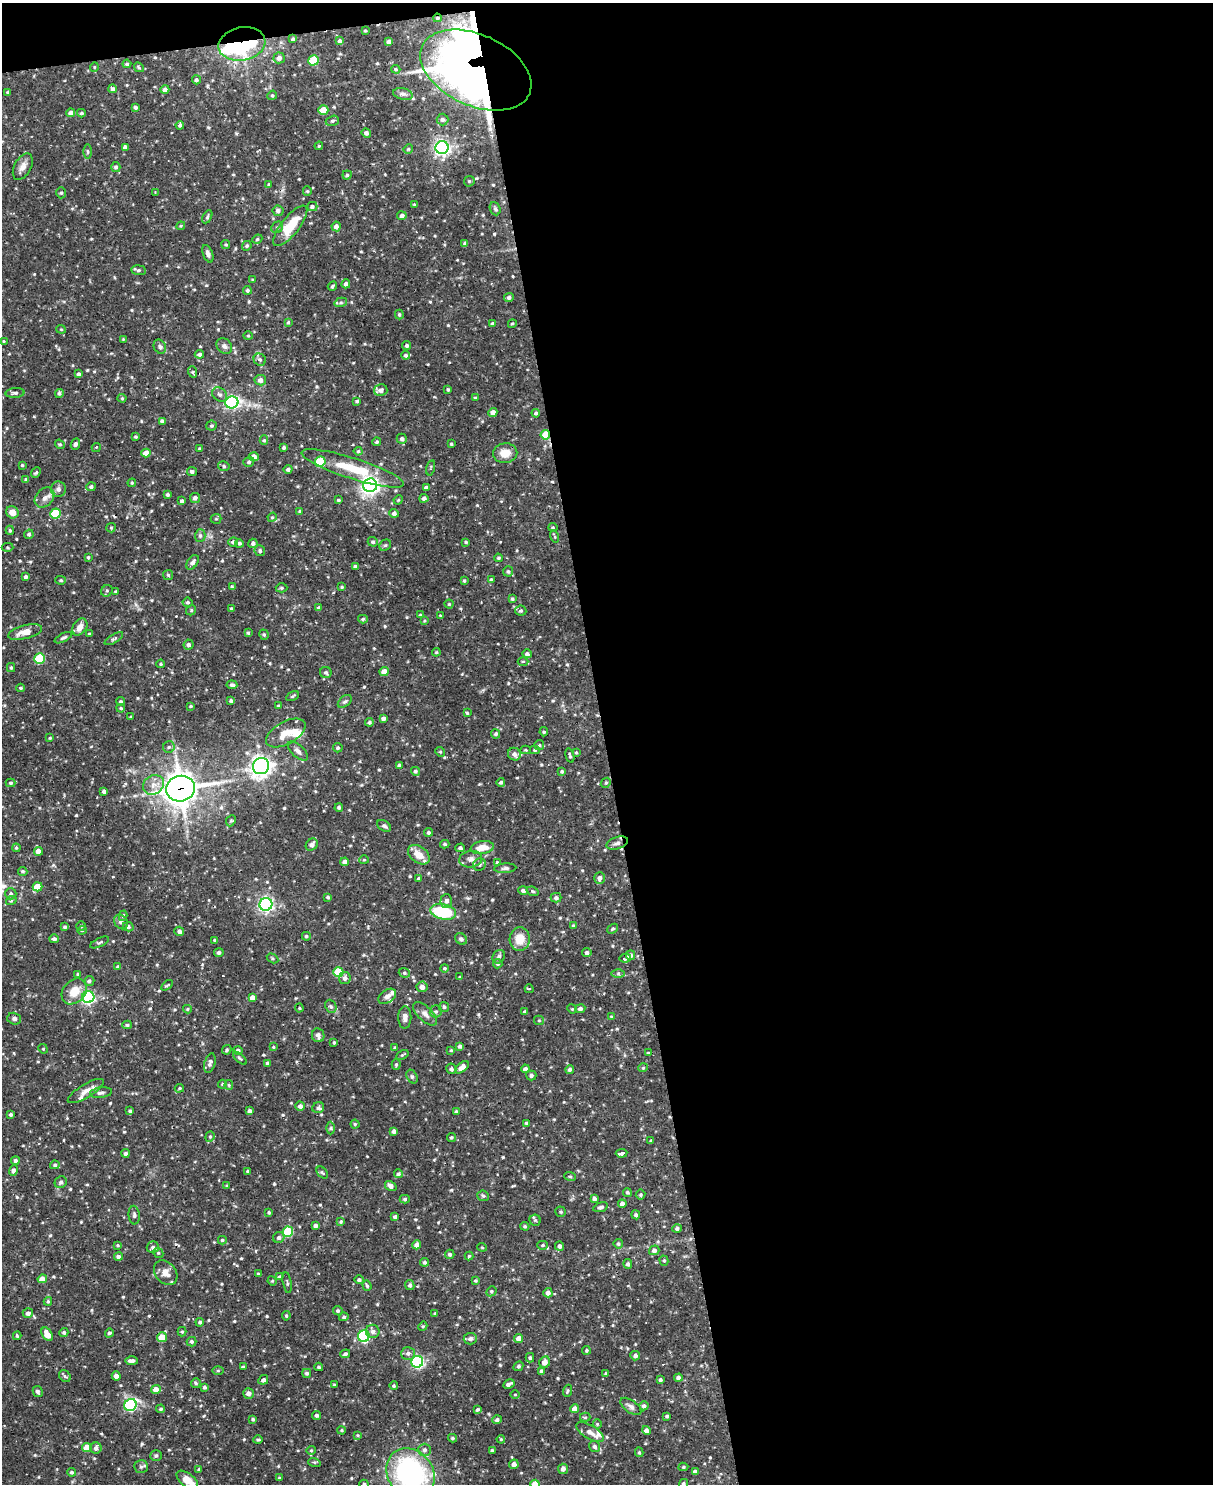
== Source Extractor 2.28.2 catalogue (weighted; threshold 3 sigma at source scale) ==
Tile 4 of 4 x 3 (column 4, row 1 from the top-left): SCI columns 3634-4844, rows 3210-4691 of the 4844 x 4825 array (HDU 1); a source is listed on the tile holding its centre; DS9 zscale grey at full resolution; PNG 1215 x 1486 px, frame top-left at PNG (2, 3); each listed source drawn as its Kron ellipse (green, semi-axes under 4 px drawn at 4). Shown black and unused: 51% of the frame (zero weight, under 2 of 3 exposures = <1% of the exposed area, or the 3 px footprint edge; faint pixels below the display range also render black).
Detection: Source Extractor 2.28.2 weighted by HDU 2 'WHT'; one run over the whole footprint, this tile lists its part. Background 0.0908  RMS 0.003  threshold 0.0137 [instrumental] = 3 sigma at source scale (4.5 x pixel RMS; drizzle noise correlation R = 1.50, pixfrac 1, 0.05/0.05 arcsec/px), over >= 5 px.
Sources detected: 636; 3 inside a brighter object's white glare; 6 cosmic-ray / hot-pixel residue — neither listed nor drawn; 11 inside a brighter listed object's ellipse — not listed separately; of the other 616, all 500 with FLUX_AUTO >= 0.321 (the completeness limit of this list) listed and drawn (116 fainter detections not listed), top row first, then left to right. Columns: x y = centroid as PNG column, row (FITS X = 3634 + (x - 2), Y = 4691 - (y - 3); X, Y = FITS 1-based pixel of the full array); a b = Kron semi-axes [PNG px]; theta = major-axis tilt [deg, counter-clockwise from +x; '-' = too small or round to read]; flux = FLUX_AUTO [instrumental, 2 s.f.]
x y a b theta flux
437 18 4 3 - 0.42
365 30 3 2 - 0.35
293 39 4 4 - 0.56
339 41 4 4 - 0.67
389 41 4 4 - 0.85
242 44 24 16 11 34
279 58 5 5 - 1.2
313 60 5 5 - 12
127 64 4 4 - 0.54
94 67 5 4 - 0.37
139 67 5 4 - 0.41
396 69 5 4 - 0.39
476 70 59 35 -24 300
196 80 4 4 - 0.75
113 89 4 4 - 0.77
165 90 4 4 - 1.1
8 92 4 4 - 0.45
403 94 10 6 -14 1
272 95 5 4 - 0.45
136 107 3 3 - 0.65
323 110 5 4 - 6.9
71 113 4 4 - 1.5
81 113 4 3 - 0.49
442 120 6 6 - 0.98
332 121 7 5 16 0.57
180 125 4 3 - 0.63
366 133 5 4 - 0.83
319 146 4 3 - 0.34
125 147 4 4 - 1.1
442 148 6 6 - 99
408 149 5 4 - 0.41
88 151 7 3 -90 0.46
23 167 14 8 62 1.9
116 167 5 4 - 0.73
347 175 4 4 - 0.54
469 181 6 5 - 0.45
269 184 4 3 - 0.4
307 191 5 4 - 0.39
155 192 3 3 - 0.38
61 193 5 5 - 0.53
414 204 4 3 - 0.36
312 207 5 4 - 0.81
495 209 7 5 -68 0.6
278 211 5 5 - 0.94
402 216 4 4 - 0.96
207 217 7 4 61 0.5
181 226 4 4 - 0.36
290 226 25 9 51 9
336 226 5 4 - 1.5
277 227 6 5 - 0.62
257 239 5 4 - 0.39
226 244 4 4 - 0.4
465 244 4 3 - 0.61
247 246 5 4 - 0.49
208 254 9 4 -68 1.1
139 270 7 5 -7 0.54
253 280 4 4 - 0.32
346 284 4 4 - 1.1
332 286 5 3 - 0.43
247 290 4 4 - 0.53
509 297 5 4 - 0.72
341 302 6 4 15 0.58
399 315 5 4 - 0.43
288 322 4 4 - 0.44
492 324 4 4 - 0.83
512 324 4 4 - 0.49
61 329 5 4 - 0.34
248 336 4 4 - 0.34
123 339 4 3 - 0.32
3 341 3 3 - 0.33
407 345 4 4 - 0.56
224 346 8 7 - 1.2
160 347 7 6 - 0.81
199 354 4 4 - 0.76
406 355 4 4 - 0.65
260 360 6 5 - 0.82
193 372 6 3 -72 0.42
79 374 4 3 - 0.72
260 380 6 5 - 1.4
381 390 7 6 - 1.6
448 390 4 3 - 0.41
15 393 9 5 3 0.79
59 393 4 4 - 0.63
220 394 8 6 -40 0.97
122 398 4 4 - 0.36
475 398 4 3 - 0.35
357 401 3 3 - 0.49
232 402 6 6 - 61
493 412 4 4 - 1.7
536 413 4 4 - 0.72
162 421 4 3 - 0.73
211 426 5 5 - 0.53
545 435 5 5 - 6.2
136 437 4 3 - 0.44
402 439 5 5 - 1
264 440 5 4 - 0.45
377 442 4 3 - 0.56
60 444 5 4 - 0.47
75 444 6 4 66 0.75
451 444 3 3 - 0.42
96 447 4 3 - 0.33
284 447 4 3 - 0.58
199 449 4 4 - 0.37
358 451 4 4 - 0.42
146 453 4 4 - 3.1
505 453 12 10 10 3.6
254 457 5 4 - 1.9
249 462 5 5 - 0.63
320 462 5 5 - 14
22 465 3 3 - 0.36
224 466 6 4 -16 0.59
353 468 53 10 -18 12
431 468 8 3 76 0.33
288 469 4 4 - 0.85
36 472 6 4 48 0.48
192 472 5 4 - 0.72
26 479 4 4 - 0.58
132 483 4 4 - 0.36
370 485 7 6 - 140
91 487 5 4 - 0.63
426 488 4 3 - 0.87
58 489 8 7 - 1.2
168 495 3 3 - 0.48
44 498 11 8 48 2
195 498 5 5 - 0.99
424 498 4 4 - 1
338 500 4 3 - 0.36
398 500 5 4 - 0.33
182 501 4 4 - 0.69
300 511 4 3 - 0.35
12 512 6 6 - 2.5
55 513 5 5 - 14
394 513 5 4 - 0.95
272 517 5 4 - 0.39
216 519 5 5 - 0.41
553 527 4 4 - 0.36
111 528 5 4 - 0.36
10 530 4 4 - 0.5
29 534 5 4 - 0.67
200 536 6 5 - 0.6
554 537 6 3 -71 0.37
233 542 5 4 - 0.76
373 542 5 4 - 0.56
466 542 4 3 - 0.38
239 543 4 4 - 0.65
253 543 4 4 - 0.78
385 545 6 5 - 0.49
7 547 6 4 -2 0.41
260 551 5 5 - 0.68
88 557 3 3 - 0.44
498 558 4 4 - 0.47
193 562 8 5 57 1.2
355 566 4 3 - 0.64
508 571 5 5 - 0.61
168 575 5 5 - 0.44
26 577 3 3 - 0.73
491 579 4 3 - 0.33
61 580 5 4 - 0.43
464 581 4 3 - 0.36
232 587 4 3 - 0.5
342 587 3 3 - 0.33
281 588 6 4 -1 0.52
107 591 6 5 - 0.59
116 592 3 3 - 0.41
512 599 4 3 - 0.49
188 602 5 4 - 0.62
449 604 4 4 - 0.34
231 608 3 3 - 0.34
319 608 4 3 - 0.72
191 610 5 4 - 0.46
521 611 5 5 - 0.56
420 615 3 3 - 0.38
440 616 4 3 - 0.34
363 619 5 4 - 0.52
424 621 4 3 - 0.32
80 627 9 6 54 2.1
25 632 17 6 14 3.3
248 633 3 3 - 0.46
89 634 3 3 - 0.32
264 635 5 4 - 0.5
63 638 9 4 26 0.62
114 639 10 4 31 0.66
189 645 5 5 - 0.94
436 652 4 4 - 0.34
527 654 5 4 - 0.75
40 659 5 5 - 17
523 661 5 3 - 0.37
161 664 4 4 - 0.42
11 668 4 4 - 0.48
384 672 4 4 - 2.7
326 673 6 5 - 0.62
232 685 5 4 - 0.78
21 688 4 3 - 0.37
293 696 7 4 28 0.45
231 701 4 3 - 0.62
345 701 8 5 39 0.7
121 702 4 4 - 0.6
191 706 4 3 - 0.33
278 706 3 3 - 0.42
121 708 4 3 - 0.38
467 713 4 3 - 0.33
131 717 3 3 - 0.37
383 718 4 3 - 1.1
369 722 4 4 - 0.62
544 732 4 4 - 0.42
286 733 22 11 29 4.8
496 734 4 4 - 0.59
50 738 4 3 - 0.33
539 745 5 5 - 0.43
169 747 6 5 - 0.7
338 748 5 4 - 0.54
526 750 5 4 - 0.35
535 750 5 4 - 0.51
298 751 12 6 -42 1.2
440 752 5 4 - 0.37
576 753 4 3 - 0.35
514 754 6 6 - 1.2
570 756 7 3 -76 0.51
399 765 4 3 - 0.66
261 766 8 8 - 170
415 771 4 4 - 0.56
562 771 4 3 - 0.49
501 782 4 4 - 0.67
11 783 5 4 - 0.54
606 783 5 4 - 0.43
153 785 11 9 33 2.6
180 789 14 12 15 440
104 791 4 3 - 0.79
339 807 4 4 - 0.54
231 821 6 4 66 0.43
384 826 8 5 -33 0.77
428 832 4 4 - 0.64
617 843 11 6 18 1.2
445 844 5 4 - 0.51
312 845 6 5 - 1.3
482 847 11 6 9 4.1
16 848 4 4 - 0.36
460 848 5 4 - 0.77
38 851 4 4 - 2.2
419 855 12 8 -36 4
471 859 11 8 10 1.6
364 860 5 4 - 0.34
345 862 4 4 - 1.2
497 862 4 3 - 0.39
479 864 6 6 - 0.88
505 868 11 5 3 0.83
23 871 5 4 - 0.55
600 878 5 5 - 1.5
418 879 4 3 - 0.5
37 887 5 4 - 5.3
523 891 5 4 - 1
533 891 6 4 -22 0.51
11 894 6 5 - 0.71
328 897 4 4 - 0.47
556 898 5 4 - 0.81
11 901 5 3 - 0.34
446 901 7 6 - 1.1
266 904 6 6 - 77
443 912 13 7 -11 17
123 916 5 4 - 0.55
121 922 8 6 -48 1
81 926 4 4 - 0.46
573 926 4 3 - 0.36
65 927 3 3 - 0.59
128 927 5 4 - 0.81
613 929 6 4 38 0.5
82 930 4 4 - 0.44
179 931 5 4 - 0.95
306 936 4 4 - 0.51
54 939 5 4 - 0.79
461 939 6 5 - 0.72
520 939 12 10 86 4.7
215 940 4 3 - 0.62
100 942 10 4 25 0.56
219 952 4 4 - 0.69
587 953 5 4 - 0.84
631 955 5 4 - 0.77
499 957 7 6 - 0.77
272 958 6 4 -32 0.47
625 958 6 3 10 14
498 964 4 4 - 0.63
118 967 4 4 - 0.63
445 968 4 4 - 0.39
338 972 5 5 - 10
404 973 6 4 -20 0.56
618 973 6 4 0 0.59
78 974 3 3 - 0.45
460 977 3 3 - 0.4
345 978 6 5 - 1.2
89 981 5 4 - 0.65
167 985 6 3 37 0.39
422 987 5 5 - 1.6
529 989 4 4 - 0.46
74 991 14 11 47 4.6
387 996 10 6 34 1.2
88 997 6 6 - 56
252 998 4 4 - 2.2
331 1006 7 5 -67 0.67
444 1007 5 5 - 0.48
299 1008 4 4 - 0.39
187 1009 4 4 - 0.36
572 1009 5 4 - 0.39
580 1009 5 4 - 1.1
436 1012 6 6 - 0.7
525 1012 4 3 - 0.81
425 1014 15 7 -44 1.7
611 1016 4 3 - 0.33
405 1017 11 6 89 1.4
14 1019 7 5 -17 0.79
539 1020 5 4 - 0.37
127 1025 5 4 - 0.48
318 1035 7 6 - 1.3
334 1042 4 3 - 0.44
460 1046 4 4 - 0.75
273 1047 4 4 - 0.35
395 1048 4 4 - 0.48
43 1049 5 4 - 0.4
227 1050 5 3 - 0.42
238 1050 5 4 - 0.96
451 1050 3 3 - 0.42
648 1053 3 3 - 0.34
402 1055 6 4 30 0.44
240 1058 8 4 -43 0.6
210 1063 10 5 74 1.1
267 1063 4 3 - 0.73
396 1065 5 4 - 0.37
462 1067 8 4 38 2
643 1068 4 4 - 0.34
451 1069 5 5 - 0.83
525 1069 4 4 - 1.1
570 1070 4 4 - 0.72
531 1075 5 5 - 0.74
412 1077 7 5 -63 0.62
222 1084 4 4 - 0.37
229 1085 5 4 - 0.39
179 1088 5 4 - 0.39
86 1091 20 6 31 2.3
101 1093 11 5 7 1.1
300 1106 5 4 - 1.2
318 1108 6 5 - 0.64
130 1111 4 3 - 0.58
250 1111 4 4 - 0.93
456 1111 3 3 - 0.42
11 1114 3 3 - 0.57
526 1123 4 3 - 0.42
355 1124 4 4 - 0.42
331 1128 6 4 89 0.49
394 1131 4 4 - 0.95
210 1137 5 4 - 0.45
451 1137 4 4 - 0.44
651 1141 3 3 - 0.39
125 1153 4 4 - 0.77
621 1153 6 3 5 47
15 1161 4 4 - 0.72
55 1165 4 4 - 0.58
13 1170 5 4 - 0.84
248 1171 3 3 - 0.37
322 1173 7 4 -48 0.51
398 1174 4 4 - 0.75
570 1176 6 3 -19 0.4
61 1182 6 5 - 0.67
226 1186 4 3 - 0.36
391 1186 6 4 -33 1.2
627 1192 4 4 - 0.5
640 1195 5 5 - 0.49
483 1196 6 5 - 0.52
405 1199 5 4 - 0.52
594 1199 4 3 - 0.8
622 1204 4 4 - 1.2
601 1207 7 4 18 0.87
561 1212 5 5 - 0.49
269 1213 3 3 - 0.44
134 1215 9 5 -85 0.78
636 1215 4 4 - 0.61
395 1217 4 3 - 0.81
535 1220 5 5 - 0.5
341 1221 4 4 - 0.43
315 1226 4 4 - 0.83
525 1226 5 4 - 0.37
677 1229 5 4 - 0.67
288 1232 5 5 - 16
279 1238 6 5 - 0.93
222 1240 4 3 - 0.45
618 1244 5 4 - 0.56
118 1245 4 3 - 0.33
417 1245 4 4 - 1.7
543 1245 5 4 - 0.43
559 1246 4 4 - 1
153 1247 6 6 - 0.85
482 1247 4 4 - 0.32
654 1250 5 4 - 0.9
158 1253 5 4 - 0.45
450 1254 4 4 - 0.62
469 1256 4 4 - 0.42
118 1257 4 4 - 1
664 1261 5 4 - 0.53
425 1262 4 4 - 0.71
628 1264 5 4 - 0.78
166 1273 14 10 -49 2.9
258 1274 3 3 - 0.33
279 1277 4 3 - 0.34
42 1279 5 4 - 2.4
359 1280 4 4 - 0.78
272 1281 5 4 - 0.39
475 1281 4 4 - 0.42
287 1283 10 3 -80 0.52
410 1285 5 4 - 0.81
367 1286 5 4 - 0.52
491 1291 5 4 - 0.5
548 1293 5 4 - 1.5
48 1301 4 3 - 0.47
338 1311 5 4 - 0.54
28 1313 5 4 - 1.1
435 1313 4 3 - 0.32
286 1316 5 4 - 0.45
344 1317 4 4 - 0.58
200 1322 4 4 - 0.62
423 1326 5 3 - 0.34
373 1331 7 6 - 1
64 1332 4 4 - 0.63
182 1332 5 4 - 0.41
109 1333 5 4 - 0.61
47 1334 7 5 -58 3.6
17 1336 4 3 - 0.4
364 1336 6 5 - 36
162 1337 5 5 - 6.6
519 1338 4 4 - 1.9
470 1339 6 5 - 1
192 1342 5 4 - 0.67
586 1350 4 4 - 0.4
408 1353 7 6 - 1.1
345 1354 5 4 - 0.75
635 1356 5 4 - 0.89
530 1358 4 4 - 0.58
132 1361 6 4 -2 1.1
417 1362 6 6 - 55
545 1362 6 5 - 1.6
518 1366 5 4 - 0.5
243 1367 4 3 - 0.43
319 1367 4 3 - 0.43
218 1371 5 4 - 0.36
541 1371 4 3 - 0.77
307 1373 4 4 - 0.62
606 1374 4 4 - 0.43
65 1376 6 5 - 0.58
116 1376 4 4 - 1.2
678 1378 4 4 - 1.1
263 1380 5 4 - 0.9
660 1380 3 3 - 0.65
196 1383 5 4 - 0.5
509 1384 6 3 26 1.1
334 1385 4 3 - 0.37
394 1386 4 4 - 0.42
205 1387 4 4 - 0.71
156 1390 5 4 - 2.9
567 1391 6 4 69 0.47
38 1392 5 4 - 0.7
248 1393 5 5 - 1.6
515 1394 5 3 - 0.32
130 1405 6 6 - 42
631 1406 12 6 -36 1.1
644 1406 4 4 - 0.85
161 1409 4 3 - 0.45
575 1409 4 4 - 2.5
477 1410 4 3 - 0.57
316 1415 4 4 - 0.75
667 1416 3 3 - 0.41
585 1417 5 4 - 0.43
253 1419 3 3 - 0.44
497 1420 5 4 - 0.74
597 1424 4 4 - 0.34
341 1430 4 3 - 0.39
646 1431 4 4 - 1.2
590 1432 15 7 -31 2
358 1435 4 3 - 0.33
452 1438 4 3 - 0.49
501 1439 4 3 - 0.34
258 1440 5 3 - 0.44
595 1446 6 5 - 0.84
87 1448 5 4 - 4.9
96 1448 5 5 - 1.2
311 1450 5 4 - 0.38
424 1450 6 6 - 0.91
492 1451 3 3 - 0.66
639 1452 5 3 - 0.47
156 1455 6 5 - 0.67
314 1462 6 4 -18 0.38
514 1464 5 4 - 1.3
141 1466 7 6 - 0.7
683 1467 5 4 - 0.42
199 1469 4 3 - 0.39
563 1469 5 5 - 1.3
72 1472 4 4 - 0.61
695 1472 4 3 - 0.9
411 1473 27 22 -51 55
279 1478 4 3 - 0.4
187 1480 13 6 -38 4.3
364 1484 4 4 - 0.55
535 1484 4 4 - 6.3
683 1484 5 4 - 0.45
Overlapping masked pixels (flux is a lower limit): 7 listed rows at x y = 437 18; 242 44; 476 70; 545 435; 180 789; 266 904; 422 987
Isophote crosses this tile's border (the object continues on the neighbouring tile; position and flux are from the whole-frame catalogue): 5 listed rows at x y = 411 1473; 187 1480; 364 1484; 535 1484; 683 1484